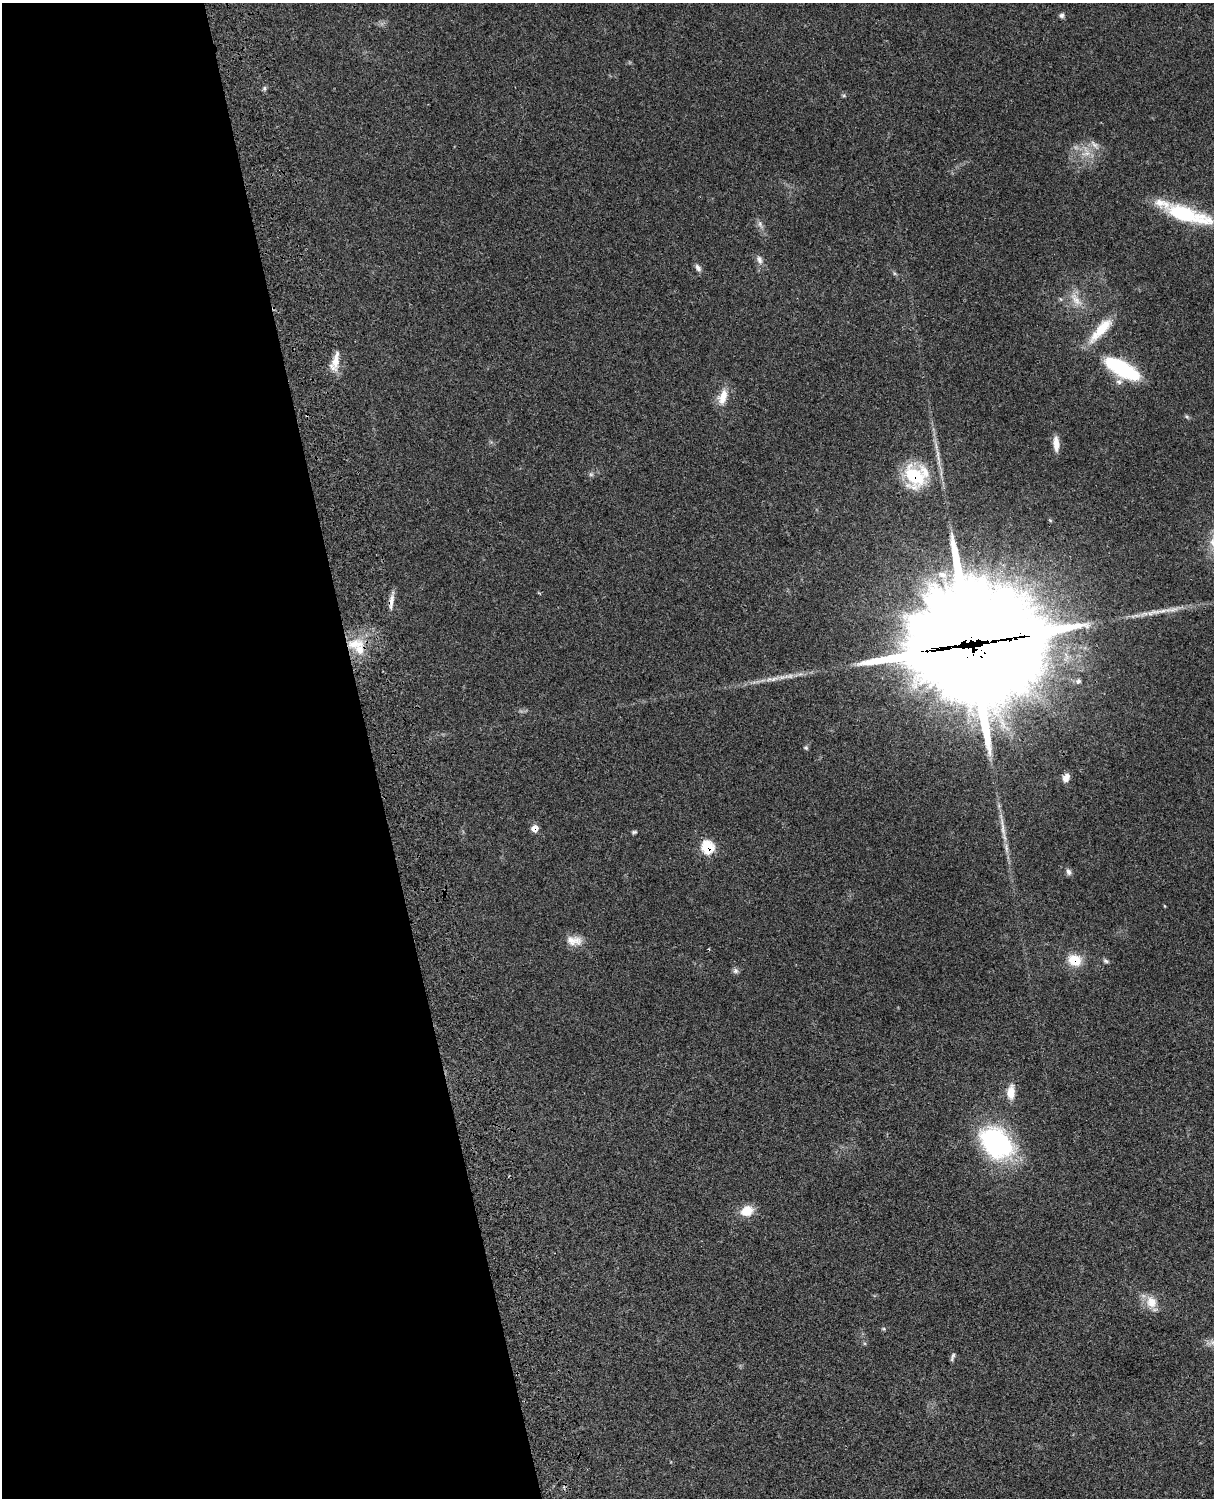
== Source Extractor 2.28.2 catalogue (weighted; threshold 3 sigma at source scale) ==
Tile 5 of 4 x 3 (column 1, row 2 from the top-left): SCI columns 122-1333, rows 1771-3266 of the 5086 x 4925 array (HDU 1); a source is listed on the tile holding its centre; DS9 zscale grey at full resolution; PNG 1216 x 1500 px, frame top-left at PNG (2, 3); no overlay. Shown black and unused: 31% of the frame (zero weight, under 3 of 4 exposures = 6% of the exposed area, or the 3 px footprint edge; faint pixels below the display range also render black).
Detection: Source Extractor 2.28.2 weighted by HDU 2 'WHT'; one run over the whole footprint, this tile lists its part. Background 0.0982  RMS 0.0063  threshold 0.0284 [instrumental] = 3 sigma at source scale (4.5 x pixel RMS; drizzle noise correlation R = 1.50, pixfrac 1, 0.05/0.05 arcsec/px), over >= 5 px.
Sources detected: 51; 1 too faint to see at this stretch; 1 cosmic-ray / hot-pixel residue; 1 long thin detection or spike segment (spike, bleed or trail) — not listed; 7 inside a brighter listed object's ellipse — not listed separately; the other 41 listed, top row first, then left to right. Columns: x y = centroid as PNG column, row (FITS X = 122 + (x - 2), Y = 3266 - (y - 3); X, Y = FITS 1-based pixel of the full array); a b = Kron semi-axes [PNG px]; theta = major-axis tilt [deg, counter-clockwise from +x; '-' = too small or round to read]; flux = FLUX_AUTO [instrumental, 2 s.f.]
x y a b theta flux
1061 15 7 6 - 1.6
264 88 6 4 90 1.1
1094 145 16 6 -49 3.5
1087 153 10 6 6 3.6
1186 214 45 12 -17 58
760 224 10 6 -69 2.4
759 260 12 7 -68 3.1
698 268 10 7 -59 2.5
894 273 6 4 -71 0.93
1076 300 19 10 -59 7.8
1101 330 40 11 48 17
335 361 27 9 76 8
1122 369 37 13 -29 56
723 397 22 12 72 8.9
1056 444 16 7 -86 6.9
938 454 13 6 -74 3.3
591 474 6 6 - 1.2
914 476 21 16 -58 41
391 602 23 5 81 4.3
355 644 27 12 7 15
971 644 49 36 -73 11000
774 679 15 6 14 3.8
1078 681 7 6 - 1.3
806 748 7 5 -24 1
1066 778 10 7 61 4.4
535 828 7 6 - 5.7
1003 829 24 6 -79 6.2
634 832 7 4 14 1.1
707 847 8 7 - 36
1068 872 9 6 -71 2.1
574 940 22 12 -4 7.5
1075 960 16 13 -18 13
1106 961 8 5 -39 1.3
735 971 8 8 - 1.7
1011 1092 18 9 86 8.3
996 1143 36 26 -39 99
747 1211 14 11 23 10
1151 1302 15 13 -64 9.3
884 1329 5 4 - 0.73
1212 1342 9 6 6 2.9
952 1357 11 4 71 1.5
Overlapping masked pixels (flux is a lower limit): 6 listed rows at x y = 914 476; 355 644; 971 644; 535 828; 707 847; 1075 960
Isophote crosses this tile's border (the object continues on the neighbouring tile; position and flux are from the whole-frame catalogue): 1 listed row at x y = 1212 1342